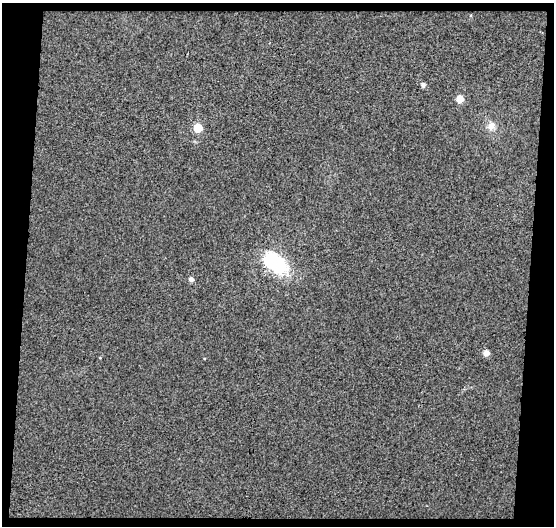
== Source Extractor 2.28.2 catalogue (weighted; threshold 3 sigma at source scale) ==
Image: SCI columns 1-552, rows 27-550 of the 552 x 577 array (HDU 1 of 3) = the unmasked area's bounding box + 8 px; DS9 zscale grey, full resolution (1 PNG px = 1 image px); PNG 556 x 528 px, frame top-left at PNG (2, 3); no overlay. Shown black and unused: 12% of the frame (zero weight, under 3 of 4 exposures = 3% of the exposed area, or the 3 px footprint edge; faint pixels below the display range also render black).
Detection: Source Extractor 2.28.2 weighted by HDU 2 'WHT'. Background 0.0162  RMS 0.016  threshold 0.0736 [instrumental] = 3 sigma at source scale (4.5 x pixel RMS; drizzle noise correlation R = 1.50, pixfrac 1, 0.0396/0.0396 arcsec/px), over >= 5 px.
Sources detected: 8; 1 inside a brighter object's white glare — not listed; the other 7 listed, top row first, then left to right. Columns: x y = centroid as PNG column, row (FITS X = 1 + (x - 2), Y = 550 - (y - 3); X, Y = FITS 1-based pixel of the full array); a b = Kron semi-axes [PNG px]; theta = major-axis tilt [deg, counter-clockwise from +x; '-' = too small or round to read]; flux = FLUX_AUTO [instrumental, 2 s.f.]
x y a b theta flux
423 85 5 5 - 4.8
460 99 6 5 - 18
491 126 12 8 58 10
198 128 5 5 - 49
269 260 8 7 - 170
191 279 6 5 - 5.2
486 353 6 5 - 10